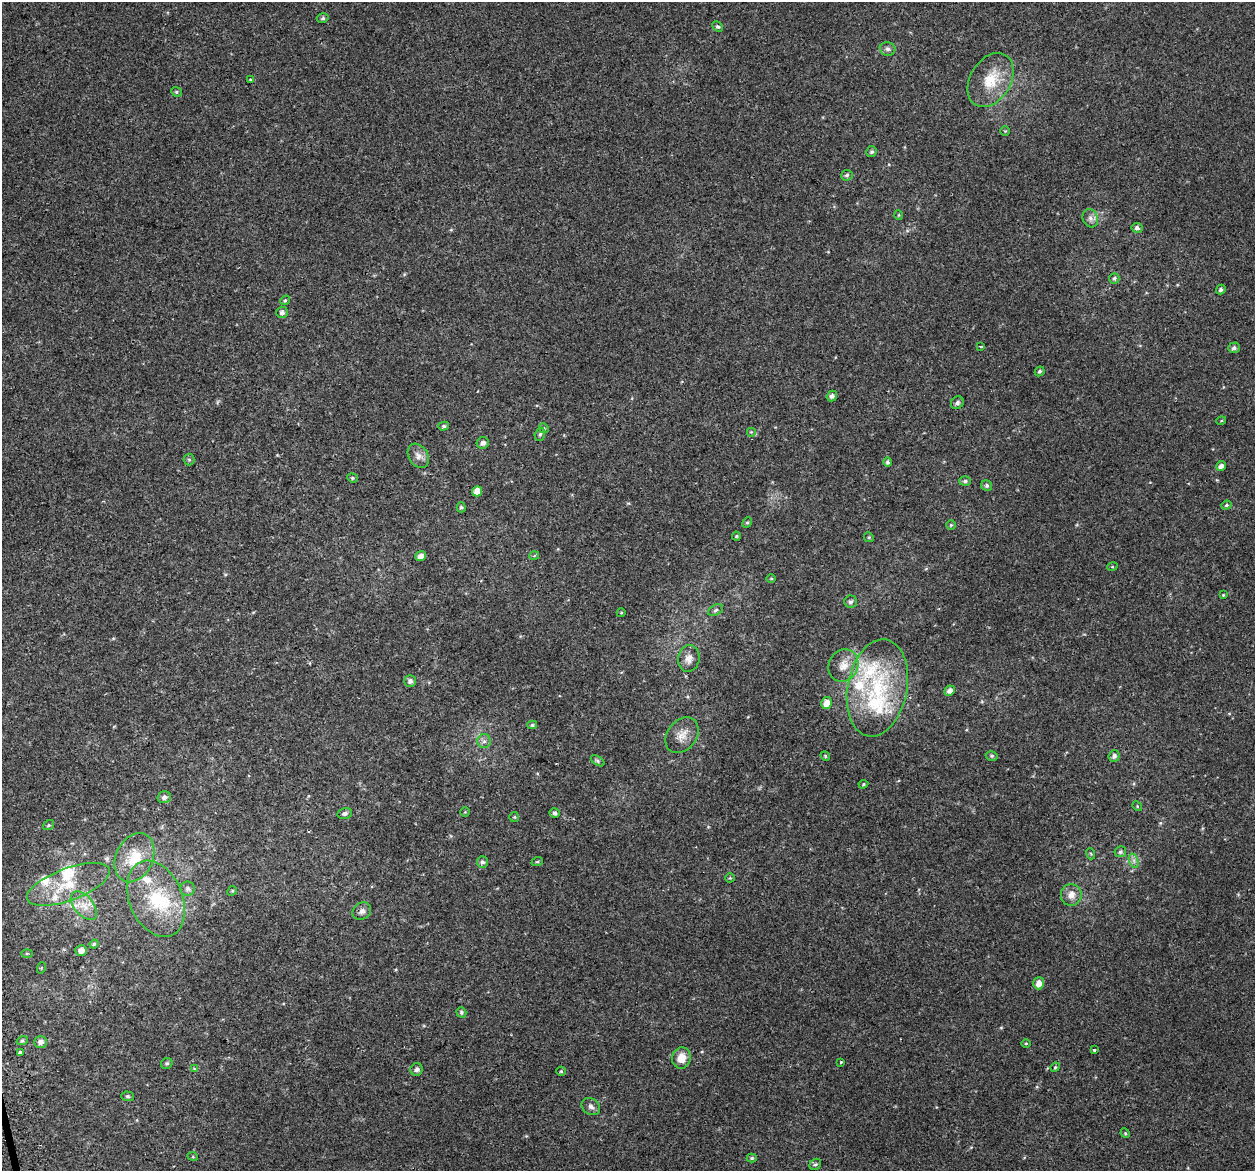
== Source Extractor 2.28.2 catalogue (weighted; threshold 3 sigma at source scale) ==
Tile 7 of 4 x 4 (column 3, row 2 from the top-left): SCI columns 2549-3801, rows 2457-3625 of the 5097 x 4867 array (HDU 1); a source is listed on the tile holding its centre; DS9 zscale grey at full resolution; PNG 1257 x 1173 px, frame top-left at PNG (2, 2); each listed source drawn as its Kron ellipse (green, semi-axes under 4 px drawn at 4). Shown black and unused: <1% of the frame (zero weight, under 2 of 3 exposures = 3% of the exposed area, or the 3 px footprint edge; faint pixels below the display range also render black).
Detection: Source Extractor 2.28.2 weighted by HDU 2 'WHT'; one run over the whole footprint, this tile lists its part. Background 0.00356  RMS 0.0041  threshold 0.0185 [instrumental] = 3 sigma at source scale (4.5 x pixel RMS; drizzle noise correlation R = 1.50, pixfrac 1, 0.0396/0.0396 arcsec/px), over >= 5 px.
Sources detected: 116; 8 inside a brighter listed object's ellipse — not listed separately; the other 108 listed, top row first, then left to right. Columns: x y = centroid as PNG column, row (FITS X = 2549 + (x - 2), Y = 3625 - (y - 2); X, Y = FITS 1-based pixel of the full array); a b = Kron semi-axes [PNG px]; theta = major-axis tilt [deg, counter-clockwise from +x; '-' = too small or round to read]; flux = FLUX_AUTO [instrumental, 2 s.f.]
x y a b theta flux
323 18 6 4 14 0.7
718 26 6 4 -42 0.77
888 49 8 6 -15 1.2
251 80 3 3 - 0.4
991 80 29 20 58 13
176 92 5 4 - 0.59
1005 131 5 4 - 0.41
871 152 6 5 - 0.8
847 175 6 5 - 0.73
898 215 5 3 - 0.37
1090 218 9 7 -65 1.7
1137 228 5 5 - 1.1
1114 278 5 5 - 0.78
1221 290 5 4 - 0.89
285 300 5 4 - 0.52
282 312 6 5 - 1.4
981 347 4 3 - 2.8
1234 348 6 5 - 1.1
1040 371 5 4 - 0.69
832 396 5 5 - 1.4
957 403 7 6 - 1.3
1221 421 5 3 - 0.37
444 426 5 4 - 0.76
544 428 5 4 - 0.53
751 432 5 5 - 0.55
540 434 6 5 - 0.79
483 443 6 5 - 1.6
418 456 13 9 -58 2.5
189 460 6 5 - 0.71
887 462 5 4 - 0.86
1221 466 5 4 - 1.6
352 478 5 4 - 0.6
965 481 5 5 - 0.9
987 486 6 5 - 0.8
477 491 5 5 - 3.9
1226 505 5 4 - 0.59
461 507 5 4 - 0.67
747 522 5 4 - 0.59
951 525 5 4 - 0.5
736 536 4 4 - 0.45
869 537 5 4 - 0.54
421 556 5 4 - 2.1
534 556 5 3 - 0.34
1112 567 5 3 - 0.37
771 579 5 3 - 0.37
1223 595 3 2 - 0.35
851 602 6 6 - 1.1
716 610 8 5 28 0.8
621 613 4 3 - 0.3
689 659 13 10 83 3
843 665 17 14 63 5.1
410 681 6 5 - 1.4
877 688 49 30 79 36
950 691 5 5 - 2.1
827 703 6 5 - 3.4
532 725 5 4 - 0.65
682 735 19 14 52 5
484 741 7 7 - 1.3
825 756 5 4 - 0.46
992 756 6 4 -14 0.65
1114 756 5 5 - 1.2
598 761 7 4 -33 0.81
863 784 5 4 - 0.46
164 797 7 5 15 1.5
1137 806 5 4 - 0.41
465 812 4 4 - 0.37
555 813 5 5 - 0.94
345 814 7 5 14 1
514 817 5 5 - 0.46
49 825 6 4 35 0.54
1120 852 6 5 - 0.86
1091 854 6 3 -72 0.4
134 858 26 18 65 11
1134 861 7 4 -72 1.2
482 862 6 5 - 1
537 862 6 3 18 0.49
730 878 4 4 - 0.45
68 884 44 16 20 14
188 889 7 7 - 1.2
232 891 5 4 - 0.41
1071 895 11 10 - 3.4
156 899 40 26 -67 23
84 906 17 9 -50 4.9
362 911 10 8 35 1.8
94 944 4 4 - 0.65
81 951 6 5 - 1.7
27 953 5 3 - 0.4
41 968 6 3 72 0.37
1039 983 6 5 - 3
461 1012 5 4 - 0.76
22 1041 6 4 18 0.62
41 1042 6 6 - 1.8
1026 1043 5 3 - 0.35
1094 1050 3 3 - 2.8
20 1052 4 3 - 1.8
681 1058 11 9 76 5.3
841 1062 3 3 - 1.9
167 1063 6 5 - 0.74
1055 1067 5 4 - 0.47
194 1069 4 3 - 0.38
416 1069 6 6 - 1.3
561 1071 5 4 - 0.51
128 1096 6 4 -4 0.58
591 1107 10 7 -38 1.4
1125 1133 5 4 - 0.45
193 1157 5 3 - 0.37
752 1158 5 4 - 0.61
815 1164 6 5 - 0.72